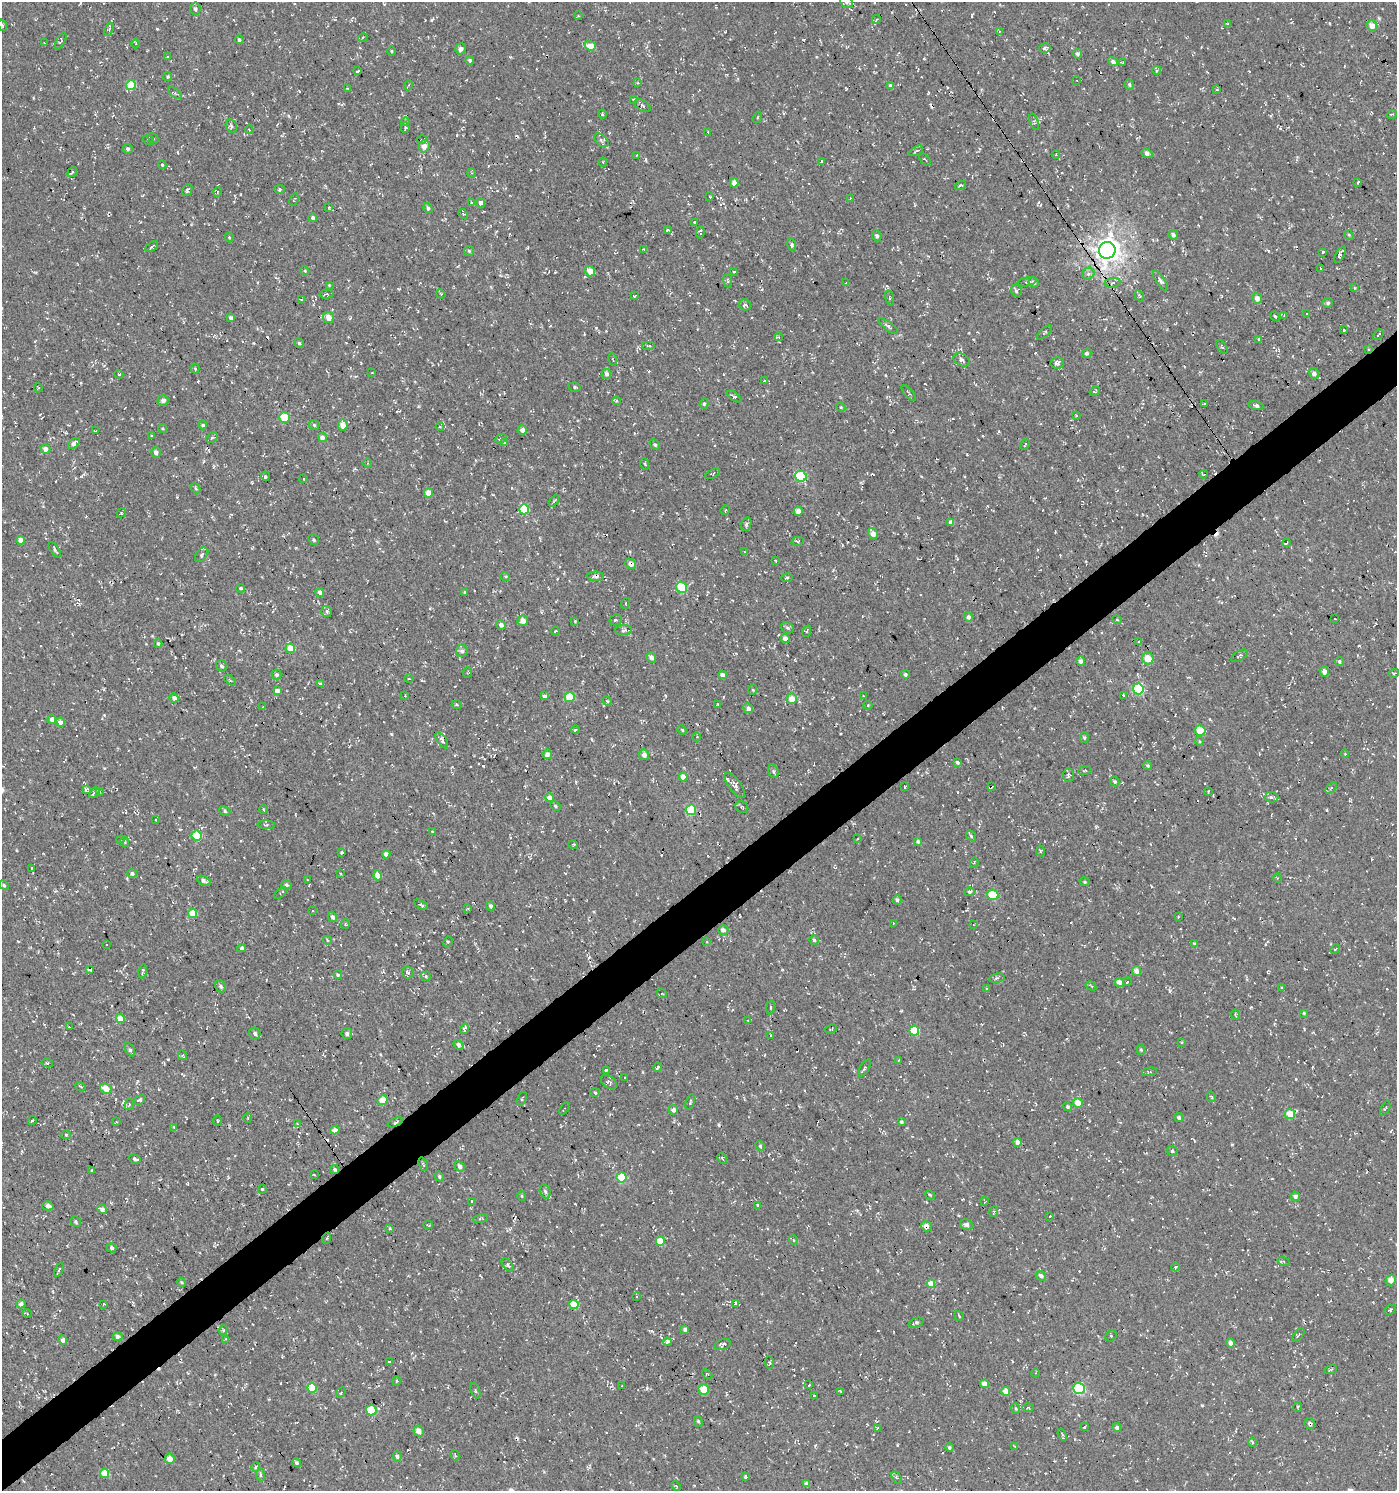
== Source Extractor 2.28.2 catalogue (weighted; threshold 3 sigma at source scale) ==
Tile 7 of 4 x 4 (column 3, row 2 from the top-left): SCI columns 2980-4374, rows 2980-4468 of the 5894 x 5958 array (HDU 1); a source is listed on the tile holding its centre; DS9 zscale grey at full resolution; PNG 1399 x 1493 px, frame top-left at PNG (2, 2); each listed source drawn as its Kron ellipse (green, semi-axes under 4 px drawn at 4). Shown black and unused: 4% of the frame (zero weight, under 3 of 4 exposures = <1% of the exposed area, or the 3 px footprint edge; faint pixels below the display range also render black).
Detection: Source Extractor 2.28.2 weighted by HDU 2 'WHT'; one run over the whole footprint, this tile lists its part. Background -0.0373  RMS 0.0053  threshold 0.0238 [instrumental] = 3 sigma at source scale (4.5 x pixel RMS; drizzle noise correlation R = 1.50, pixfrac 1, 0.0396/0.0396 arcsec/px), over >= 5 px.
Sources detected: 734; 75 cosmic-ray / hot-pixel residue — neither listed nor drawn; of the other 659, all 500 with FLUX_AUTO >= 0.471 (the completeness limit of this list) listed and drawn (159 fainter detections not listed), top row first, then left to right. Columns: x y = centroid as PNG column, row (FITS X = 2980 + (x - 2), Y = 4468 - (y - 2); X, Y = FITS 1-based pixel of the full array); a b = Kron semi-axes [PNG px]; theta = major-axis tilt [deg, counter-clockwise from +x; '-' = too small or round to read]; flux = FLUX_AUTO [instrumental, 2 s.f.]
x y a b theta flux
846 2 7 5 -42 1.6
195 9 6 5 - 1.3
578 16 3 2 - 0.47
876 20 4 3 - 0.5
1227 24 4 3 - 0.57
2 25 6 3 -72 0.67
1372 26 5 5 - 4.6
109 29 7 4 68 0.84
999 31 4 4 - 0.74
363 37 4 3 - 0.47
239 40 4 3 - 0.89
61 41 9 4 64 0.63
44 43 3 2 - 0.55
136 44 4 3 - 0.56
590 46 5 4 - 7.1
1045 48 6 4 14 1.1
461 49 5 5 - 2.3
391 51 4 3 - 0.49
1077 54 5 4 - 1.1
168 56 3 2 - 0.72
470 60 4 4 - 1
1113 62 5 4 - 1.5
1122 63 4 2 - 0.59
358 70 3 3 - 12
1157 70 4 3 - 0.9
168 76 4 4 - 0.8
1077 80 3 3 - 0.49
638 83 4 4 - 0.58
131 85 5 5 - 16
409 85 5 3 - 0.49
1129 85 5 4 - 0.82
890 86 4 3 - 1.8
348 89 4 3 - 0.51
1217 90 4 3 - 0.47
175 93 8 4 -36 0.99
633 99 3 3 - 0.58
643 106 9 5 -34 1.4
602 114 4 3 - 0.52
1392 114 5 3 - 0.49
757 117 6 3 71 0.51
405 122 4 4 - 0.6
1034 122 8 3 -73 0.78
231 126 7 5 -60 1.1
405 128 5 3 - 0.76
249 130 4 4 - 0.58
708 132 3 3 - 3.5
153 138 6 3 -36 0.62
149 140 6 2 -40 0.52
422 140 5 3 - 0.53
601 140 8 5 -43 1.1
424 146 6 5 - 4.6
128 149 5 4 - 1.1
916 151 8 2 30 0.63
1147 153 5 4 - 2.8
637 155 3 3 - 0.48
1056 155 4 4 - 0.53
925 160 7 2 -50 0.52
821 161 4 3 - 0.66
603 162 4 4 - 0.51
162 165 4 3 - 0.57
72 172 5 3 - 0.57
472 173 4 3 - 0.48
734 183 4 4 - 4
1358 183 3 3 - 3.4
960 185 6 3 19 0.79
279 189 5 4 - 0.75
187 190 6 4 63 1.2
217 192 5 3 - 0.48
710 197 3 2 - 0.48
294 199 6 3 67 0.56
851 199 4 4 - 2.2
471 203 4 3 - 0.52
480 203 4 4 - 2.4
329 207 4 3 - 0.68
428 208 5 4 - 1.1
463 214 6 3 -44 0.92
313 218 4 4 - 1.5
694 222 3 3 - 1.4
668 230 4 3 - 0.7
700 233 6 3 82 1.2
1173 235 5 4 - 1.6
1349 235 5 4 - 0.62
877 236 5 4 - 1.4
229 237 5 4 - 0.62
792 244 6 3 -78 1.2
152 247 7 2 38 0.74
643 249 4 3 - 0.49
1107 250 8 8 - 440
469 251 5 5 - 0.79
1323 252 3 2 - 2.6
1340 255 9 3 63 1.9
1320 268 3 3 - 0.77
305 271 4 3 - 0.48
590 271 5 5 - 5.7
734 272 3 3 - 0.52
1088 274 6 5 - 1.8
728 281 7 4 -83 0.74
1160 281 11 4 -55 1.6
1027 282 10 3 12 0.85
1034 282 5 5 - 1.3
846 283 3 3 - 4.3
1112 283 8 5 8 1.5
329 285 4 4 - 0.48
1354 288 4 4 - 0.51
1016 291 6 5 - 1.2
327 294 7 4 1 0.86
441 294 5 3 - 0.5
634 296 3 2 - 0.5
1139 296 6 4 -57 0.69
889 298 8 3 -77 0.69
1257 298 5 5 - 2.8
301 299 3 2 - 0.51
1328 303 5 5 - 1
745 305 6 5 - 1.3
1307 313 3 3 - 1.2
1284 315 4 3 - 0.54
1275 316 5 3 - 0.62
328 317 6 5 - 4.4
231 318 4 4 - 1.7
888 326 12 4 -37 1.3
1343 329 3 3 - 3.6
1045 332 9 3 43 0.65
1378 335 6 2 45 0.71
778 337 4 3 - 0.52
1259 339 3 3 - 0.68
299 343 5 4 - 0.83
649 346 7 3 0 0.67
1222 347 8 3 -55 0.57
1368 349 3 3 - 0.54
1086 353 5 4 - 1.1
613 359 6 3 -78 0.53
962 360 8 6 -30 1.5
1057 363 6 5 - 1.6
195 369 5 4 - 0.56
372 373 2 2 - 0.48
1314 373 5 5 - 1.9
119 374 4 4 - 0.6
606 374 5 4 - 1.3
765 381 4 3 - 0.74
575 387 6 5 - 0.97
38 388 4 4 - 0.61
1095 391 5 2 - 0.57
909 393 10 2 -49 0.54
734 396 8 3 -37 0.75
163 400 5 5 - 2
617 401 4 3 - 0.5
704 404 5 4 - 0.86
1204 404 4 2 - 0.47
1256 405 7 4 -17 1.4
841 407 4 4 - 0.56
1076 416 3 3 - 0.5
284 417 5 5 - 14
203 425 4 4 - 0.76
314 425 5 5 - 0.8
343 425 5 5 - 4.5
440 427 4 3 - 0.55
163 428 4 4 - 0.54
96 430 4 2 - 0.54
522 430 5 4 - 3.1
152 436 3 3 - 0.54
322 437 5 4 - 2.7
212 438 6 4 30 0.76
501 439 6 3 21 0.76
505 442 3 3 - 0.56
74 443 7 4 42 2.3
1025 444 6 2 64 0.51
655 445 6 4 -47 0.85
46 449 5 4 - 3.1
156 452 5 5 - 2.1
367 463 5 3 - 0.49
645 464 6 3 -71 0.5
713 474 8 4 28 0.85
1204 474 4 3 - 0.54
265 476 5 3 - 0.75
801 476 6 5 - 36
303 479 4 3 - 0.57
195 488 5 3 - 0.79
428 493 4 4 - 8.6
554 501 6 3 54 0.69
524 509 5 5 - 24
725 510 5 4 - 0.56
798 511 4 4 - 3.6
121 513 5 4 - 0.62
951 522 4 4 - 2.7
746 524 7 5 70 0.98
873 534 6 4 -58 3.9
21 540 4 4 - 4.7
314 540 6 5 - 0.88
798 541 6 3 13 0.72
1286 543 4 2 - 0.61
55 550 9 3 -57 1
744 552 4 3 - 0.55
202 555 8 5 51 1.3
775 560 3 2 - 0.48
630 564 6 4 -30 2.7
505 576 5 3 - 0.51
596 576 8 5 -1 1.5
787 578 5 3 - 0.74
681 587 6 5 - 15
241 588 4 4 - 0.88
320 592 4 4 - 2.3
464 592 4 3 - 0.59
626 603 5 3 - 0.55
327 611 5 5 - 1
968 617 5 4 - 2.1
1334 619 3 3 - 1.3
615 620 6 5 - 1.3
1117 620 5 3 - 0.64
523 621 5 5 - 4
575 621 4 3 - 0.52
501 625 5 4 - 2
787 628 7 5 -21 1
623 630 8 5 2 1.1
555 631 4 3 - 0.62
807 631 6 3 70 0.53
785 638 4 4 - 2.9
1139 642 3 3 - 0.61
158 643 4 3 - 0.78
290 648 5 4 - 8.4
462 651 6 5 - 1.7
1239 656 9 4 31 1
651 657 5 4 - 1.8
1148 658 6 5 - 6.9
1081 661 5 4 - 1.8
1339 661 5 4 - 0.87
222 666 6 5 - 1.3
1324 671 5 4 - 2.4
468 672 5 3 - 0.47
1394 673 5 3 - 0.54
277 674 5 5 - 1.2
905 674 4 4 - 1
722 675 4 4 - 1.9
409 679 5 3 - 0.48
230 680 6 3 -38 0.61
320 683 3 3 - 1.1
1138 689 5 5 - 45
752 690 5 3 - 0.58
277 691 4 4 - 2.2
1123 695 3 3 - 2.2
405 696 3 3 - 0.5
544 696 4 3 - 1.6
863 696 3 2 - 0.58
570 697 5 5 - 14
174 698 4 4 - 2.1
792 699 5 5 - 6.4
607 701 5 3 - 0.74
718 704 3 3 - 0.49
457 705 5 3 - 0.62
868 705 4 4 - 0.64
263 707 4 3 - 0.58
748 708 5 4 - 2.3
52 719 4 4 - 3.1
60 722 5 4 - 2.5
576 730 4 3 - 0.73
682 730 5 4 - 0.56
1200 730 5 5 - 13
697 737 4 3 - 0.51
1084 737 5 4 - 0.82
442 740 9 4 -56 1.4
1199 741 4 3 - 0.54
547 754 5 4 - 3.3
1345 754 4 3 - 0.48
644 755 5 5 - 2.7
957 762 4 3 - 1.1
1148 766 4 4 - 0.88
773 771 7 5 -73 0.99
1085 771 7 3 9 0.7
1068 775 7 5 -90 1
683 777 4 4 - 5.8
1115 782 5 4 - 0.94
735 785 15 6 -55 2.7
991 786 3 3 - 9.1
904 787 3 3 - 2.1
1331 788 7 3 44 0.71
86 789 4 3 - 0.92
100 792 4 3 - 0.68
1208 792 3 2 - 0.55
94 793 6 3 50 1.4
1271 797 7 5 -3 1.6
549 798 4 4 - 3.7
555 806 5 4 - 0.76
742 807 6 5 - 1
264 809 4 3 - 0.59
691 810 5 5 - 24
225 811 6 4 -26 0.83
155 819 3 3 - 0.47
266 825 8 4 -1 0.9
432 831 4 3 - 0.49
197 836 5 5 - 20
971 836 6 4 -53 0.83
857 839 3 3 - 0.54
121 840 3 3 - 0.51
918 841 4 4 - 1.3
125 842 5 4 - 0.7
573 844 5 3 - 0.49
1040 851 5 3 - 0.55
342 852 3 3 - 0.66
386 854 4 4 - 2.5
974 863 5 3 - 0.5
32 868 2 2 - 0.53
132 873 5 4 - 1.3
341 873 3 2 - 0.63
378 875 5 4 - 7.8
1277 878 5 3 - 0.58
307 880 3 2 - 0.51
204 881 7 4 -24 1.8
1085 882 5 4 - 0.77
4 885 5 4 - 1
286 885 5 4 - 1.1
969 892 5 4 - 0.93
281 893 7 3 40 0.89
993 895 6 5 - 18
897 900 4 4 - 1.2
421 905 7 4 -28 0.9
490 906 5 4 - 1.4
468 908 2 2 - 0.48
313 910 3 3 - 0.71
192 913 4 4 - 8.5
332 917 5 4 - 1.4
1178 917 3 3 - 0.48
893 923 2 2 - 0.47
345 924 5 4 - 0.63
973 925 3 3 - 0.54
723 930 5 5 - 1.8
327 940 4 3 - 0.64
814 940 5 4 - 0.96
448 942 5 3 - 0.76
707 942 4 3 - 0.48
107 944 3 2 - 0.54
1194 944 3 3 - 1.4
242 948 4 4 - 1
1335 949 5 4 - 0.64
90 969 3 3 - 59
143 971 7 2 81 0.74
1137 971 5 4 - 3.2
408 972 6 6 - 1.3
338 975 4 4 - 0.99
426 976 5 4 - 0.71
997 978 7 5 11 0.98
1119 982 5 4 - 3.7
1127 982 4 2 - 0.47
221 986 6 5 - 1.3
1091 986 5 3 - 0.6
1282 987 3 3 - 0.56
987 988 4 3 - 0.58
662 994 5 3 - 0.49
770 1007 7 3 81 0.73
1304 1013 4 3 - 0.53
1235 1015 5 2 - 0.55
120 1018 5 4 - 6.8
748 1020 4 3 - 0.49
69 1027 3 3 - 0.68
464 1029 5 4 - 2.1
831 1029 6 2 24 0.63
914 1031 5 5 - 16
255 1033 6 5 - 1.5
347 1033 5 5 - 1.4
771 1035 4 3 - 0.58
1182 1042 3 3 - 0.75
458 1045 5 4 - 2
130 1050 7 4 -63 1.1
1141 1050 5 4 - 0.7
182 1055 5 4 - 0.63
899 1060 4 3 - 0.56
47 1063 6 4 -10 0.86
658 1067 5 2 - 0.94
865 1068 10 4 59 1.1
606 1070 4 3 - 0.77
1150 1072 7 3 5 0.62
625 1077 3 2 - 0.54
609 1082 9 5 -38 1.3
80 1087 5 3 - 0.6
106 1089 6 5 - 7.1
595 1093 5 3 - 0.78
1211 1097 5 4 - 0.61
522 1099 7 3 67 0.52
139 1100 6 3 30 1.1
382 1100 5 4 - 8.5
690 1102 8 3 74 0.67
1078 1103 5 5 - 6.3
129 1105 5 4 - 0.58
1068 1107 4 4 - 0.88
1385 1108 7 2 62 0.57
564 1109 7 3 52 0.67
673 1110 5 4 - 2.2
1290 1114 5 5 - 8.7
248 1118 4 4 - 0.5
1179 1118 4 4 - 1.1
32 1120 4 3 - 0.6
217 1121 5 2 - 0.47
116 1122 4 3 - 0.57
395 1122 8 3 24 0.77
901 1122 4 4 - 1
297 1124 4 4 - 0.54
174 1127 4 3 - 0.94
335 1130 4 4 - 2.7
66 1135 4 4 - 0.59
1018 1142 4 4 - 2.4
760 1146 5 4 - 0.68
1172 1151 5 5 - 0.96
722 1158 6 3 -62 0.83
135 1159 6 3 -20 1.3
423 1164 7 3 -72 0.76
459 1166 6 4 -40 1.5
92 1170 3 3 - 0.66
335 1170 5 4 - 0.93
314 1174 4 2 - 0.47
439 1176 5 4 - 0.92
621 1178 5 5 - 17
262 1189 4 3 - 0.52
545 1191 7 5 -72 1.2
930 1195 5 3 - 0.66
522 1196 5 3 - 0.49
1295 1196 5 4 - 1.9
472 1201 4 3 - 2.4
984 1201 4 3 - 0.48
757 1205 3 3 - 1.1
48 1206 6 4 -13 2.1
102 1209 5 4 - 2.3
994 1212 5 2 - 0.57
1050 1216 3 2 - 0.53
480 1218 7 3 14 0.71
76 1222 6 5 - 0.87
966 1224 6 5 - 1.5
428 1225 5 3 - 0.71
926 1226 5 5 - 2.9
390 1228 4 3 - 0.52
327 1238 6 3 71 0.55
793 1240 4 4 - 0.63
660 1241 4 4 - 11
112 1248 5 4 - 1.2
1284 1262 6 3 -19 0.59
508 1265 8 4 -48 1
1175 1267 4 3 - 0.62
59 1270 7 2 65 0.76
1041 1276 5 4 - 1.2
1391 1280 5 5 - 4
181 1282 4 3 - 0.49
931 1284 4 4 - 7.2
636 1296 3 2 - 0.75
21 1304 4 4 - 1.9
104 1304 3 2 - 0.82
736 1304 4 3 - 14
574 1305 4 4 - 12
1390 1310 6 4 30 0.87
27 1313 4 3 - 0.5
959 1316 5 3 - 0.58
916 1323 8 4 21 1.2
685 1329 4 4 - 1.6
223 1330 5 4 - 0.67
1298 1335 8 2 52 0.63
118 1336 5 4 - 1.7
1111 1336 6 5 - 0.88
225 1339 4 3 - 0.67
63 1340 5 4 - 3
667 1342 4 3 - 9.6
1230 1343 5 4 - 2.2
723 1344 8 5 19 1.3
389 1362 4 2 - 0.63
769 1363 6 3 -88 0.74
1331 1369 6 4 19 0.75
1035 1373 4 3 - 0.49
707 1374 6 3 -42 0.58
397 1381 4 3 - 0.54
984 1384 4 4 - 3.7
809 1385 3 3 - 2.3
622 1386 3 2 - 0.72
312 1388 5 4 - 16
1079 1388 6 5 - 41
704 1389 5 5 - 9.5
475 1391 8 2 -69 0.59
840 1391 4 3 - 0.78
1006 1391 4 4 - 5.5
341 1392 5 4 - 0.67
814 1395 3 3 - 0.58
1297 1407 5 3 - 0.5
1016 1408 5 3 - 0.58
1028 1408 5 3 - 0.58
371 1410 5 5 - 14
698 1421 5 4 - 0.89
1310 1424 5 5 - 1.3
1084 1427 4 2 - 0.53
1117 1427 4 4 - 1.6
877 1429 4 3 - 0.64
419 1431 5 4 - 3.5
1062 1435 6 3 -68 0.66
1253 1442 4 4 - 0.59
1015 1446 4 2 - 0.64
949 1447 4 4 - 0.97
455 1455 5 4 - 0.59
397 1456 5 4 - 1.2
170 1459 5 5 - 3.6
297 1463 5 4 - 0.8
256 1467 5 3 - 0.62
105 1473 5 4 - 9.9
260 1475 6 3 -82 0.8
745 1476 3 3 - 1.4
897 1478 7 4 -55 1.1
806 1484 4 3 - 1.7
676 1486 5 3 - 0.5
Overlapping masked pixels (flux is a lower limit): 12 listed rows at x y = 643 106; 1107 250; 1368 349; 442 740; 991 786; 106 1089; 395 1122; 335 1170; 926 1226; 736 1304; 704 1389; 1310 1424
Isophote crosses this tile's border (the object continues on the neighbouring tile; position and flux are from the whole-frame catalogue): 1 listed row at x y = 846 2
Unlisted compact peaks at least as high as the median listed source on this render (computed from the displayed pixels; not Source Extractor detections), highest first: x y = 596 328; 391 734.